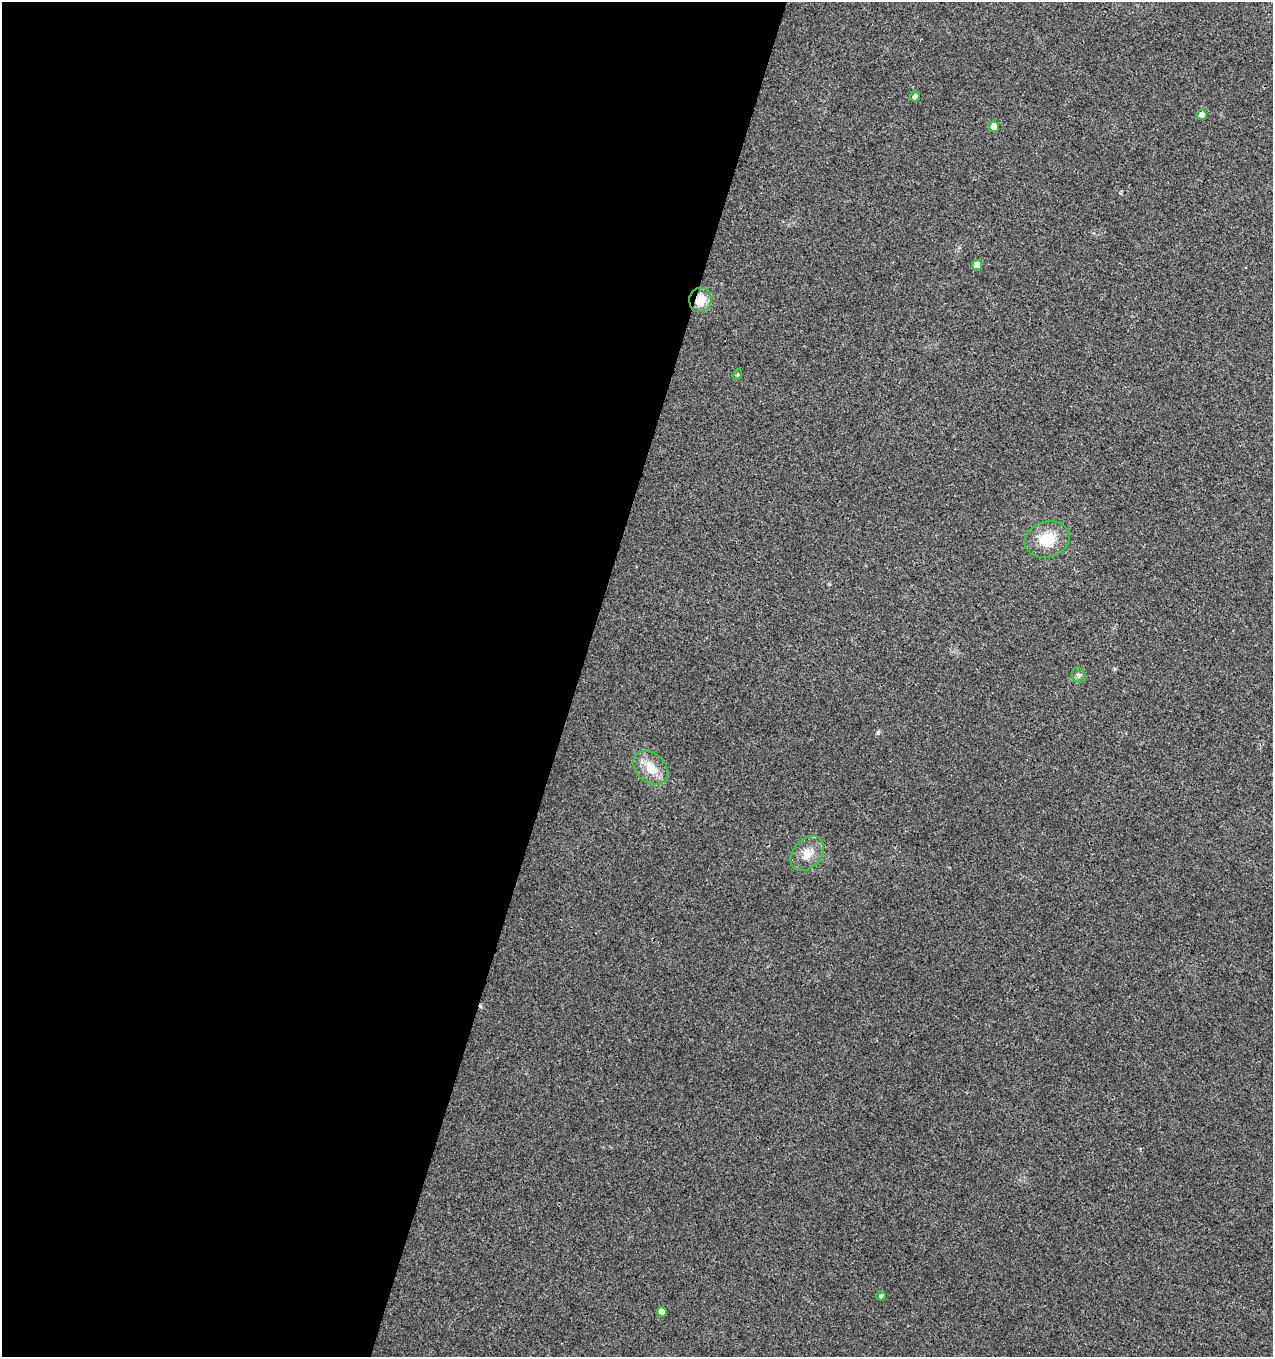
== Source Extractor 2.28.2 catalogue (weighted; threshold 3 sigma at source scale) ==
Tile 5 of 4 x 4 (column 1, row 2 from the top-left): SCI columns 279-1549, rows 2709-4063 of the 5574 x 5425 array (HDU 1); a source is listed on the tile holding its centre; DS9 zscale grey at full resolution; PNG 1275 x 1359 px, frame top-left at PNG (2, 2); each listed source drawn as its Kron ellipse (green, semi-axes under 4 px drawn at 4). Shown black and unused: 45% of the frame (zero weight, under 3 of 4 exposures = <1% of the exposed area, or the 3 px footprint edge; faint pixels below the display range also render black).
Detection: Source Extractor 2.28.2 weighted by HDU 2 'WHT'; one run over the whole footprint, this tile lists its part. Background 0.00757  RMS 0.0031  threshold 0.0141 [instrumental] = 3 sigma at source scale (4.5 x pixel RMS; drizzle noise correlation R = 1.50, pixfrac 1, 0.0396/0.0396 arcsec/px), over >= 5 px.
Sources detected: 12; all 12 listed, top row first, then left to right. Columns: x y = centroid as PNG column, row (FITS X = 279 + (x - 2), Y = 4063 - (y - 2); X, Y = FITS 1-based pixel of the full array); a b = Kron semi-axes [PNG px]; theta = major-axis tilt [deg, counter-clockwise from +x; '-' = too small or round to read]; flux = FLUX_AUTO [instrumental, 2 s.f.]
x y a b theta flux
915 96 5 5 - 1.5
1202 115 5 5 - 2.3
994 127 5 5 - 4.7
977 265 5 5 - 2.7
700 300 12 11 - 4.9
737 375 5 3 - 0.35
1047 539 23 18 15 7.9
1078 675 8 7 - 0.92
651 768 19 14 -42 5
807 854 19 14 49 4.2
881 1296 4 4 - 0.73
662 1312 5 4 - 2.3
Overlapping masked pixels (flux is a lower limit): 1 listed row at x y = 700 300
Unlisted compact peaks at least as high as the median listed source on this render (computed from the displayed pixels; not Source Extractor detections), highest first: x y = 878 733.